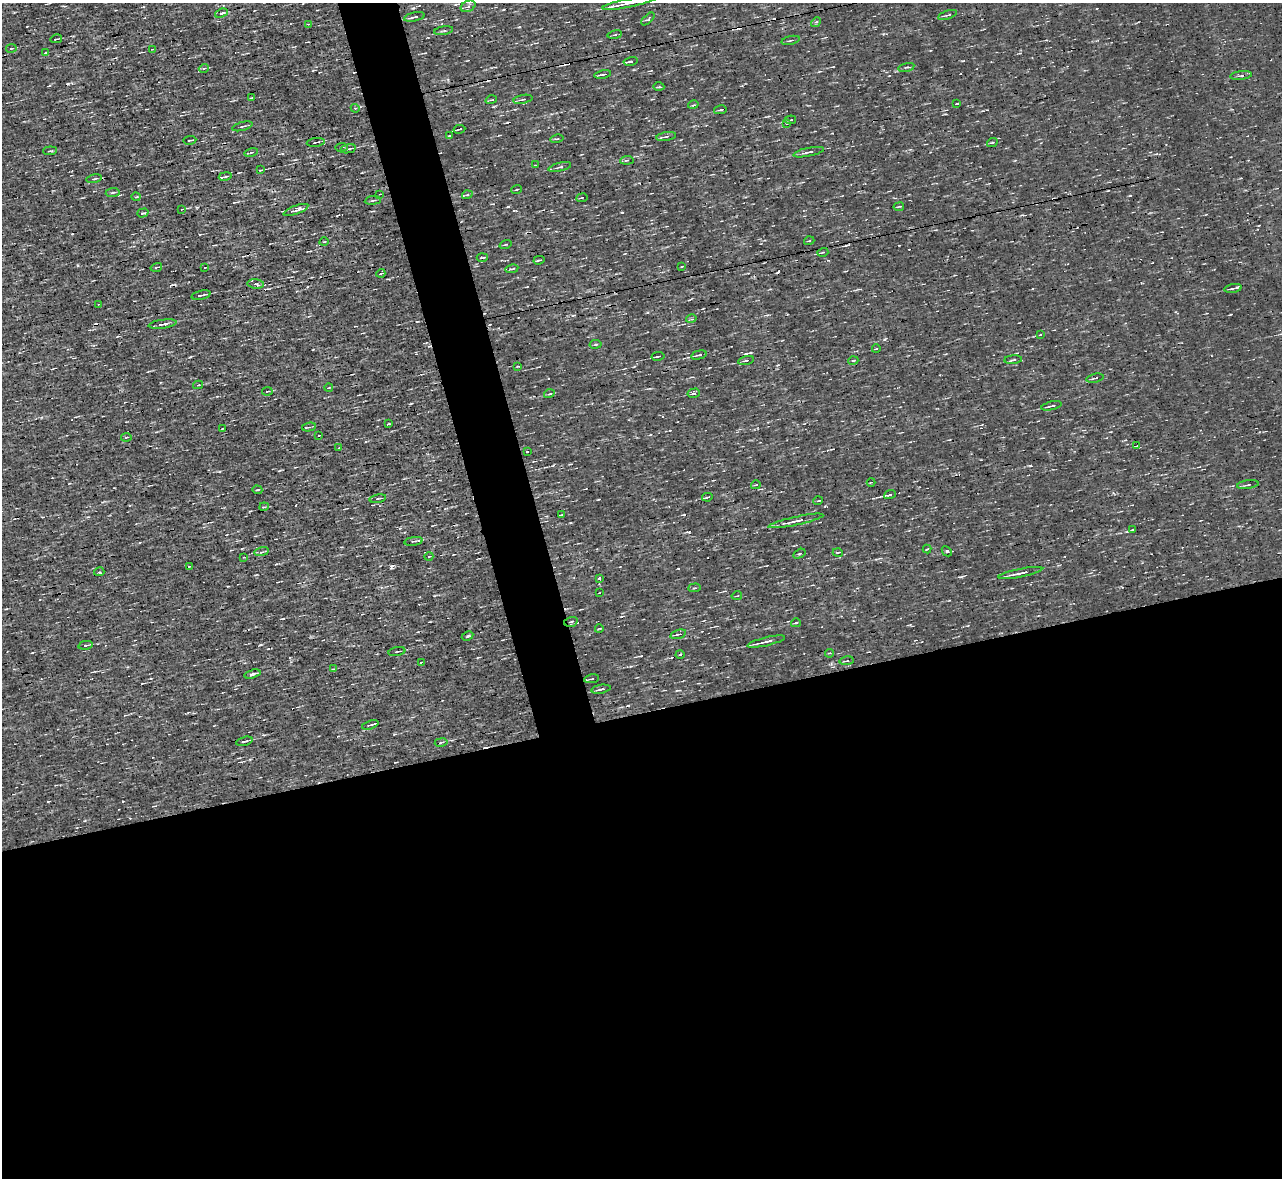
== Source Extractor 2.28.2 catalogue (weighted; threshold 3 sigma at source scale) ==
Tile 15 of 4 x 4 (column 3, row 4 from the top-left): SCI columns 2559-3838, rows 145-1320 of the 5117 x 5112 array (HDU 1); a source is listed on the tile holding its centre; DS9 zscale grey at full resolution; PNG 1284 x 1180 px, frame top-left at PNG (2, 3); each listed source drawn as its Kron ellipse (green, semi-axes under 4 px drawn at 4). Shown black and unused: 43% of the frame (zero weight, under 3 of 4 exposures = <1% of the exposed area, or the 3 px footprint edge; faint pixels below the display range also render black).
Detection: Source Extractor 2.28.2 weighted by HDU 2 'WHT'; one run over the whole footprint, this tile lists its part. Background 0.00314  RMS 0.044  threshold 0.2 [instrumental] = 3 sigma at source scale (4.5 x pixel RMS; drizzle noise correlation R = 1.50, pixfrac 1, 0.05/0.05 arcsec/px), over >= 5 px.
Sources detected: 158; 8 cosmic-ray / hot-pixel residue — neither listed nor drawn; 3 inside a brighter listed object's ellipse — not listed separately; the other 147 listed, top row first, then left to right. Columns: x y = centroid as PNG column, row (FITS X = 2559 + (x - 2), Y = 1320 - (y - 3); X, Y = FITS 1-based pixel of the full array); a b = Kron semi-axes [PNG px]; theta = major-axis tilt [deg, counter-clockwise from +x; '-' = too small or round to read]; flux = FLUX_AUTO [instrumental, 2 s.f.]
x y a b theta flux
629 3 27 3 11 44
468 6 8 5 26 10
221 13 7 2 22 9.8
947 15 10 3 19 7.4
414 17 11 3 12 15
648 19 8 3 44 6.1
816 22 5 4 - 5.6
308 24 3 2 - 3.2
444 31 9 3 10 6.1
615 35 7 3 9 5.8
56 39 6 2 14 5
791 40 9 2 14 6
11 48 5 3 - 4.8
152 49 4 2 - 3.3
46 52 3 2 - 3.3
631 61 7 3 12 33
906 67 8 3 13 6.3
204 68 5 3 - 4.4
603 74 8 2 11 9.1
1241 76 11 3 6 11
659 87 5 3 - 4.7
252 98 4 2 - 3.8
523 99 10 3 12 8
491 100 5 3 - 4.4
957 104 3 2 - 6
693 105 5 3 - 6
355 108 4 3 - 4.9
720 110 6 3 11 7.3
791 120 5 3 - 5.1
787 123 4 2 - 4.1
242 126 10 2 16 7.2
459 129 6 2 12 7.4
449 135 3 2 - 2.7
666 137 10 3 9 8.6
557 139 6 3 13 5.2
190 140 6 2 8 4.5
316 142 9 2 7 5.7
992 143 5 3 - 4.5
341 147 6 2 3 4.4
348 149 8 3 11 8.4
50 151 7 2 6 6.1
251 152 7 3 11 6.2
809 152 15 4 12 18
627 160 7 4 7 6.3
535 165 3 2 - 3.2
560 167 12 3 14 9.2
261 170 4 3 - 5
225 176 6 3 10 6.7
94 179 8 2 11 6.8
517 189 5 2 - 3.7
113 192 7 3 6 7.4
380 194 3 2 - 2.9
467 195 5 3 - 5.4
136 197 4 3 - 4.4
582 198 5 3 - 4.3
373 200 8 3 7 7.7
899 207 5 2 - 4.2
182 209 4 2 - 3.2
296 210 13 4 21 19
143 213 6 3 16 8.3
809 241 5 3 - 4.1
324 242 4 3 - 3.3
506 244 6 2 19 4.5
823 252 5 3 - 4.7
482 258 5 2 - 5
539 260 5 2 - 5.9
682 266 3 2 - 3.5
156 267 6 3 17 5.2
205 268 3 2 - 2.8
512 269 6 3 9 5.4
381 273 4 3 - 4.5
256 284 8 4 -6 9.4
1233 288 8 3 10 10
201 295 10 2 13 13
99 304 3 2 - 3.1
691 319 5 3 - 4.4
163 324 14 4 7 16
1040 335 3 2 - 3.2
595 344 6 3 10 5.2
876 349 4 2 - 3.1
699 355 8 3 13 9.1
658 356 7 2 10 8.7
746 360 8 3 13 8
1013 360 9 3 5 7.7
853 361 5 3 - 4.1
518 366 3 2 - 3.3
1095 378 9 3 13 6.6
198 385 5 3 - 6
329 388 4 3 - 4.2
267 391 5 2 - 4.4
694 393 6 4 15 8.4
549 394 5 3 - 5.7
1051 406 10 3 14 12
389 424 3 2 - 4.8
309 427 7 3 9 6.6
222 429 3 2 - 2.6
319 435 2 2 - 3.4
126 437 5 2 - 4.4
1136 446 4 2 - 3.4
339 448 3 2 - 4.1
527 451 3 2 - 3.6
871 482 4 3 - 3.6
756 485 5 3 - 5.1
1248 485 11 2 8 7.3
257 490 5 3 - 5
890 495 6 3 21 14
707 497 5 2 - 7.6
378 499 8 3 11 6.6
818 501 5 3 - 3.6
264 507 5 3 - 4.5
562 515 3 2 - 3.5
796 521 28 4 12 34
1132 530 4 2 - 3.1
413 541 9 3 9 9.5
927 549 4 2 - 4.1
947 551 5 3 - 5.2
262 552 7 3 12 6.9
838 553 5 3 - 5.2
799 554 6 3 30 5.4
429 556 4 3 - 3.5
244 557 3 2 - 4
189 566 3 2 - 3.2
99 572 5 3 - 5.4
1020 573 22 3 12 28
599 578 3 3 - 12
695 588 6 2 5 4.6
599 593 3 2 - 2.8
737 596 5 2 - 3.5
571 622 7 4 16 11
796 623 5 3 - 6.3
599 629 4 2 - 3.4
678 634 8 3 15 7.3
468 636 6 4 27 6.8
766 642 19 3 13 27
86 645 7 4 12 10
397 652 8 3 11 7
829 653 4 4 - 4.3
680 654 4 3 - 3.7
846 661 7 2 8 6.2
421 662 3 2 - 4.4
333 669 4 2 - 3.9
252 674 8 3 16 12
592 679 7 2 10 4.6
601 689 10 3 10 13
370 725 8 3 18 9.4
244 741 8 3 13 7.5
441 742 6 3 9 6.3
Overlapping masked pixels (flux is a lower limit): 1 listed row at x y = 571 622
Isophote crosses this tile's border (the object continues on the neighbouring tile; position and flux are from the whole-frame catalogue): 1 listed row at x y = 629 3
Unlisted compact peaks at least as high as the median listed source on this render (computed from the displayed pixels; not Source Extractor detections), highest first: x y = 391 567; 689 532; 884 339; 622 212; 78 265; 961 577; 519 27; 260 645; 1030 466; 123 801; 507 122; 825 506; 508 207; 883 34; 1127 531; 831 664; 394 734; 598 499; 368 498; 220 471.